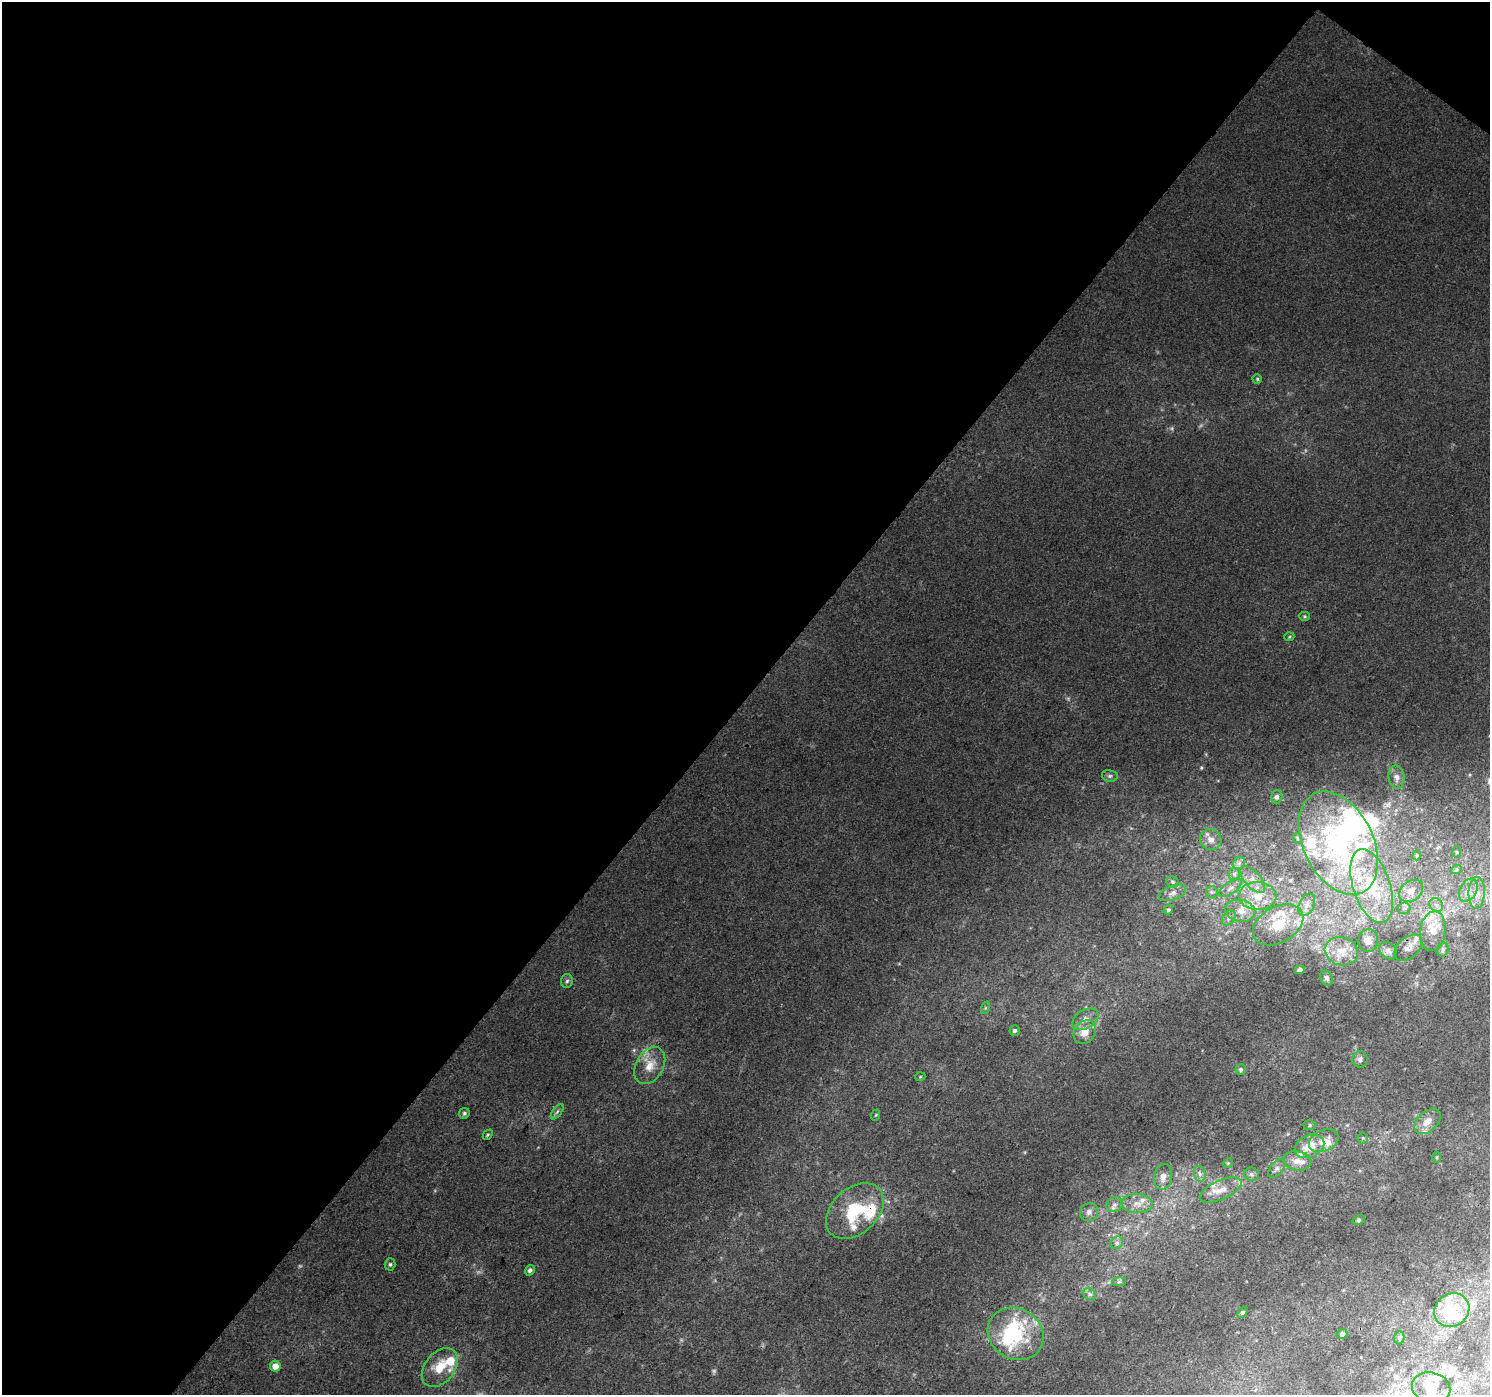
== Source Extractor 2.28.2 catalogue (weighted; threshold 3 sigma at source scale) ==
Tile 1 of 2 x 2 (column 1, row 1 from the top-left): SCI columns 4-1491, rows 1508-2900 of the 2979 x 2995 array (HDU 1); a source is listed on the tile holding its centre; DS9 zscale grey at full resolution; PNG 1492 x 1397 px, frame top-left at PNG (2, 2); each listed source drawn as its Kron ellipse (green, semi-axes under 4 px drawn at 4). Shown black and unused: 51% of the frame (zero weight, under 3 of 4 exposures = <1% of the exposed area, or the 3 px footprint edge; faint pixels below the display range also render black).
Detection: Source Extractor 2.28.2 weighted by HDU 2 'WHT'; one run over the whole footprint, this tile lists its part. Background 0.0394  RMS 0.0092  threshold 0.0412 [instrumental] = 3 sigma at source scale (4.5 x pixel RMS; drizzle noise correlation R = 1.50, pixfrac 1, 0.0396/0.0396 arcsec/px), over >= 5 px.
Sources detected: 122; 4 too faint to see at this stretch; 8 inside a brighter object's white glare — neither listed nor drawn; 27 inside a brighter listed object's ellipse — not listed separately; the other 83 listed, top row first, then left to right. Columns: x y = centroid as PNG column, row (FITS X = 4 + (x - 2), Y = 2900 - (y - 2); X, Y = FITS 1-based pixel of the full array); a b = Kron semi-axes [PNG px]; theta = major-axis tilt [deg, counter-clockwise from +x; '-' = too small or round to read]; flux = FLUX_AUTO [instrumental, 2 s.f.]
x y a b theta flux
1257 379 4 4 - 1.3
1305 616 5 4 - 1.3
1289 637 5 3 - 0.85
1110 776 8 6 -12 2.2
1396 777 11 8 -83 5.4
1277 797 6 5 - 2.6
1298 838 5 4 - 1.3
1211 840 11 10 - 7.2
1338 843 55 35 -64 150
1457 852 6 3 -89 0.9
1417 855 5 3 - 0.88
1239 863 7 5 46 2.9
1456 870 6 3 19 1.3
1234 874 6 6 - 2.5
1253 879 16 8 -49 7.8
1172 882 7 5 -24 1.9
1372 886 38 18 -72 53
1230 888 13 6 34 4.8
1468 890 12 8 61 7.4
1411 891 13 10 38 9
1212 892 6 6 - 2
1172 893 14 7 19 5.3
1477 893 16 8 89 9.3
1258 896 19 14 -2 20
1307 905 12 7 64 5.1
1436 905 7 6 - 3.3
1404 908 6 6 - 2.5
1168 910 5 4 - 1.8
1240 911 15 11 -9 11
1229 918 8 5 54 2.8
1278 925 27 18 30 29
1433 931 20 13 83 17
1368 941 11 10 - 7.4
1408 948 16 10 41 6.5
1443 950 7 5 68 2.3
1341 951 17 14 -18 15
1388 951 10 7 -45 3.9
1300 970 5 3 - 2.2
1326 978 8 6 -65 2.6
567 981 7 6 - 2.2
985 1008 6 4 72 1.3
1085 1019 14 9 31 7.6
1015 1031 5 5 - 2
1085 1032 12 10 50 12
1360 1059 8 7 - 3.3
650 1066 20 13 60 15
1241 1069 5 5 - 1.5
920 1077 5 3 - 0.79
557 1112 9 4 54 2.2
464 1113 5 5 - 1.9
876 1115 6 3 70 0.98
1428 1121 15 9 42 9.3
1310 1125 6 5 - 1.5
488 1135 6 3 47 1.1
1363 1138 5 5 - 1.3
1324 1141 15 10 25 10
1309 1146 15 11 25 16
1437 1157 5 3 - 1
1297 1161 14 9 -8 9.6
1228 1163 5 4 - 1.1
1277 1169 11 6 51 3.4
1200 1174 8 5 -73 2.6
1252 1174 8 6 -20 2.4
1163 1177 13 9 78 6.7
1221 1190 22 9 24 12
1137 1204 16 9 -2 9
1115 1205 8 7 - 3.7
855 1211 33 22 42 52
1089 1212 9 8 - 4.6
1359 1220 6 4 27 1.4
1117 1243 7 5 46 2.5
390 1264 6 5 - 1.8
530 1270 5 4 - 2.5
1119 1282 7 4 2 1.5
1090 1294 7 5 -43 2.1
1452 1310 18 16 39 25
1242 1312 6 4 47 1.5
1016 1334 29 25 -32 52
1342 1334 5 5 - 2.6
1399 1338 7 5 88 1.5
275 1366 5 5 - 10
440 1367 22 15 51 21
1431 1388 19 15 -14 18
Overlapping masked pixels (flux is a lower limit): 1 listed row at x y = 855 1211
Unlisted compact peaks at least as high as the median listed source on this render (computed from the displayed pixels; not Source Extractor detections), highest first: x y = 1202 768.